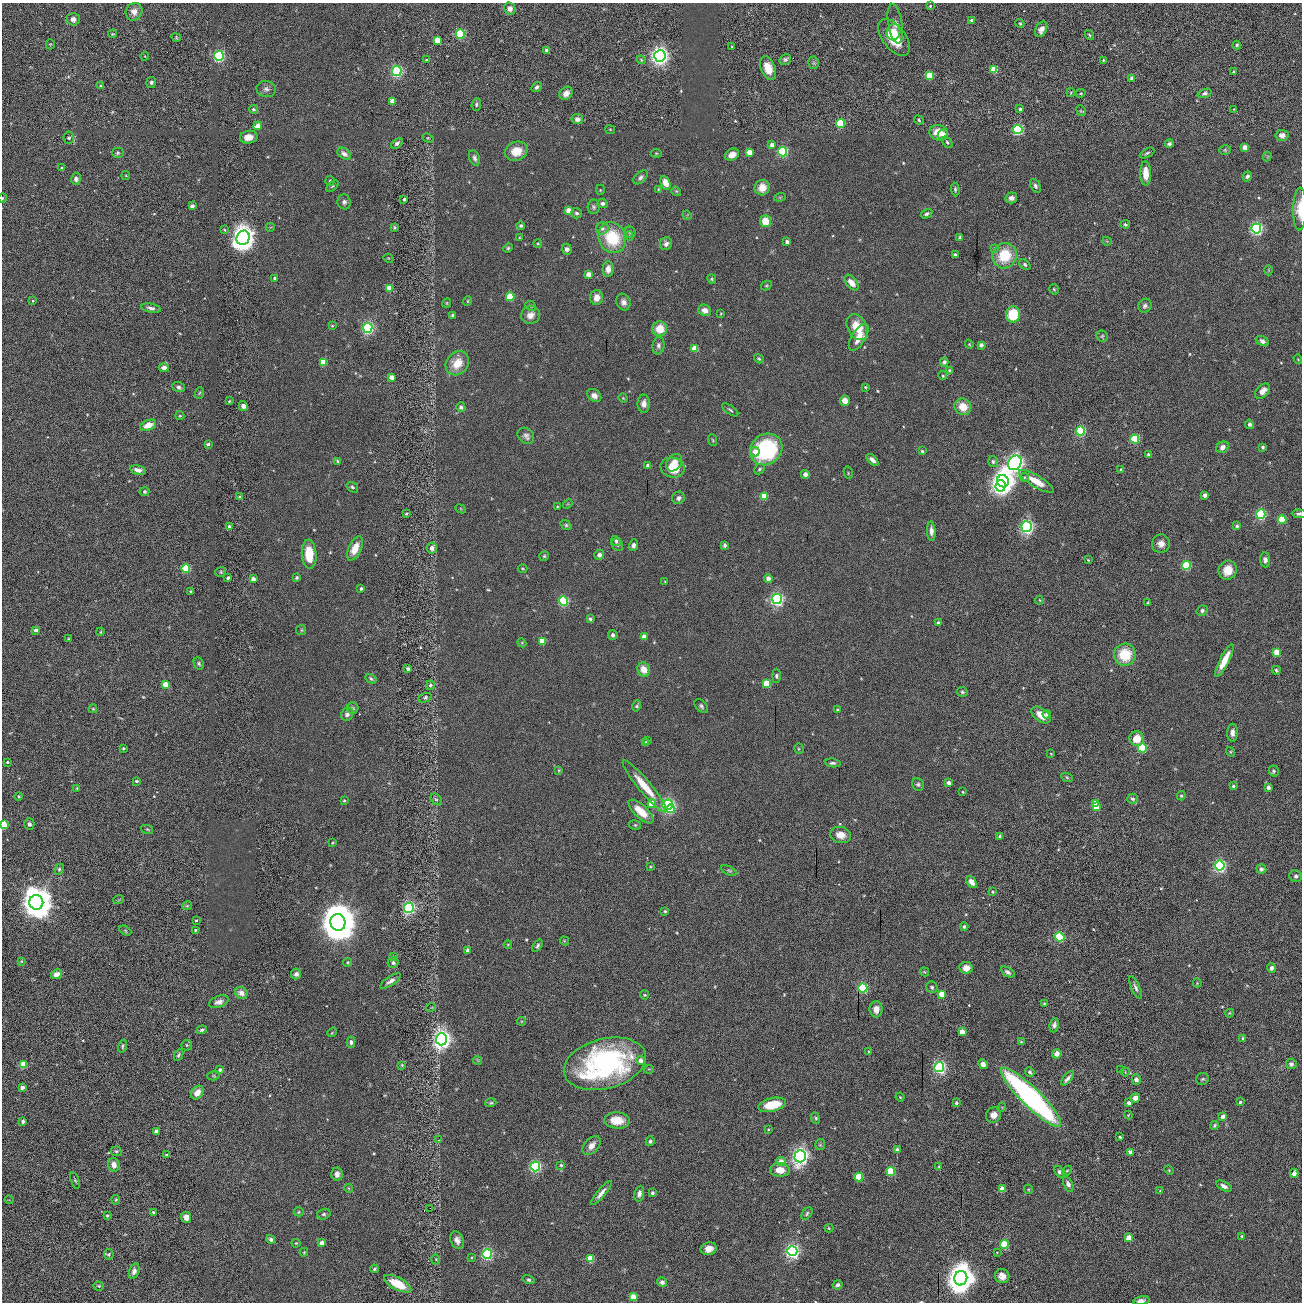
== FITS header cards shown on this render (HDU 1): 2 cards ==
NAXIS1  =                 2600 / length of original image axis
NAXIS2  =                 2600 / length of original image axis

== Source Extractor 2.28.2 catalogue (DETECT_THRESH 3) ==
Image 2600 x 2600 px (HDU 1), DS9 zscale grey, zoomed out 1/2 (1 PNG px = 2 x 2 image px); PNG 1304 x 1304 px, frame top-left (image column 1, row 2599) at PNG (2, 3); each listed source drawn as its Kron ellipse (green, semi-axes under 4 px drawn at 4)
Background 1.48e-13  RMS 4.0e-12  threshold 1.19e-11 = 3 sigma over >= 5 px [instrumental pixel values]
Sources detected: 794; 17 cannot appear on this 1/2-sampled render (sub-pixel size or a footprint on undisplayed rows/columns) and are neither listed nor drawn; of the other 777, the 500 brightest by FLUX_AUTO listed and drawn (277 fainter detections omitted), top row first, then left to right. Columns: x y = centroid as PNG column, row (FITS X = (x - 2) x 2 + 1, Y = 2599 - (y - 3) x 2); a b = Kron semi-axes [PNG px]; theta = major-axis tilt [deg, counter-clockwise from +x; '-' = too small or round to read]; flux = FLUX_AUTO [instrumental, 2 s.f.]
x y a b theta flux
930 6 4 3 - 1.2e-09
510 9 6 5 - 4.6e-09
134 12 9 8 - 6.6e-09
73 19 6 6 - 4.6e-09
971 20 4 4 - 1.8e-09
1020 23 4 4 - 1.2e-09
895 24 20 7 -80 6.7e-09
1041 29 8 5 64 5.1e-09
893 32 8 6 72 7.1e-09
112 34 4 3 - 9.4e-10
460 34 4 4 - 6.7e-08
1089 35 5 3 - 1.2e-09
894 37 21 11 -53 3.1e-08
176 38 5 4 - 1.2e-09
437 40 4 4 - 1.5e-08
50 44 5 4 - 1.0e-09
1237 45 4 4 - 1.4e-09
732 47 3 3 - 1.2e-09
547 50 3 3 - 2.7e-09
145 56 4 3 - 8.2e-10
219 56 5 4 - 1.6e-07
660 56 6 5 - 4.4e-07
426 60 4 3 - 1.1e-09
641 60 4 4 - 1.0e-09
785 60 6 5 - 2.0e-09
1103 60 3 3 - 1.1e-09
814 63 6 5 - 1.5e-09
768 68 12 7 -71 1.5e-08
994 70 4 4 - 2.6e-08
397 71 5 5 - 1.3e-07
1234 72 3 3 - 1.6e-09
930 75 4 4 - 2.5e-08
1132 78 3 3 - 4.1e-09
151 82 5 4 - 2.1e-09
101 86 3 3 - 1.8e-09
537 87 5 4 - 2.7e-09
266 89 10 8 -9 4.3e-09
566 93 7 6 - 6.8e-09
1071 93 4 3 - 8.7e-10
1081 93 5 4 - 1.1e-09
1205 93 7 4 19 2.7e-09
392 101 4 4 - 6.9e-09
476 104 7 4 84 2.0e-09
254 109 4 3 - 1.9e-09
1020 109 4 3 - 2.0e-09
1234 109 3 3 - 9.1e-10
1081 111 5 4 - 1.2e-09
577 119 6 5 - 3.8e-09
919 120 5 4 - 1.2e-09
841 123 4 4 - 4.8e-08
258 126 4 4 - 8.3e-09
1018 129 5 5 - 9.9e-08
610 130 5 4 - 1.0e-09
938 133 9 7 -17 1.7e-08
943 135 6 5 - 6.5e-09
1282 135 6 5 - 4.7e-09
249 137 9 6 9 9.3e-09
69 138 6 5 - 1.8e-09
428 138 6 3 -21 1.0e-09
947 142 6 4 -52 1.8e-09
397 143 7 4 36 2.5e-09
1169 144 4 4 - 1.9e-09
772 145 4 4 - 4.4e-09
1245 147 4 3 - 9.2e-09
1225 150 6 4 15 1.4e-09
516 151 12 9 21 1.5e-08
750 152 4 3 - 1.3e-08
783 152 5 4 - 9.1e-08
118 153 6 5 - 2.2e-09
656 153 5 3 - 9.6e-10
1147 153 8 3 28 1.8e-09
344 154 8 5 -36 4.0e-09
732 155 7 5 26 9.0e-09
1267 156 5 4 - 1.2e-09
474 158 8 5 -70 2.8e-09
62 168 4 3 - 1.1e-09
1146 173 12 5 -88 1.3e-08
126 176 4 4 - 9.1e-10
1247 176 5 4 - 3.0e-09
641 177 8 5 43 2.9e-09
76 179 6 4 76 3.3e-09
330 181 5 4 - 1.6e-09
665 183 7 4 -66 1.0e-08
332 186 7 4 40 1.5e-09
1035 186 7 4 -64 2.7e-09
762 188 8 7 - 1.0e-08
658 189 4 4 - 9.1e-10
955 189 7 3 -87 1.6e-09
600 190 5 3 - 1.0e-09
676 191 5 4 - 1.1e-09
780 197 6 3 19 1.0e-09
3 198 4 3 - 8.3e-10
1011 198 6 5 - 4.8e-09
404 199 3 3 - 2.4e-09
344 202 7 6 - 3.5e-09
603 203 5 4 - 3.1e-09
192 206 4 3 - 4.5e-09
593 207 7 6 - 2.1e-09
1300 209 21 6 89 1.4e-08
569 211 4 3 - 1.0e-08
576 213 5 5 - 3.0e-09
926 214 6 4 30 2.3e-09
687 215 5 2 - 9.2e-10
766 221 6 5 - 1.6e-08
1125 224 5 4 - 1.6e-09
521 225 4 4 - 2.0e-09
270 227 4 4 - 8.3e-10
394 228 3 3 - 2.1e-09
602 228 6 6 - 3.1e-09
1256 228 5 5 - 1.7e-07
225 230 4 4 - 1.0e-09
630 232 5 5 - 1.8e-09
629 236 5 4 - 1.1e-09
519 237 4 4 - 8.4e-10
960 237 3 3 - 1.8e-09
243 238 7 6 - 1.1e-06
612 238 16 13 -64 4.3e-08
1107 241 4 3 - 9.0e-10
787 242 3 3 - 3.4e-09
538 243 4 3 - 1.5e-09
666 244 6 6 - 3.7e-09
508 248 5 4 - 1.4e-09
994 248 4 3 - 8.4e-10
567 249 5 5 - 3.6e-09
955 255 4 3 - 3.1e-09
1005 256 13 12 - 3.2e-08
389 258 5 3 - 8.9e-10
1025 264 6 4 -41 1.8e-09
608 269 8 5 89 6.3e-09
1269 270 5 3 - 8.9e-10
588 274 3 3 - 6.3e-09
275 278 3 3 - 1.7e-09
712 279 5 4 - 1.1e-09
851 283 9 5 -53 8.3e-09
766 286 5 4 - 1.3e-09
390 288 4 4 - 1.7e-08
1054 289 5 4 - 1.3e-09
510 297 4 4 - 3.4e-08
596 297 7 6 - 8.1e-09
33 301 3 3 - 1.0e-09
467 301 5 4 - 1.1e-09
623 302 8 7 - 4.6e-09
447 303 5 4 - 8.6e-10
531 306 5 4 - 1.2e-09
1145 306 7 6 - 2.8e-09
151 308 10 4 -10 3.4e-09
705 310 6 5 - 6.5e-09
721 314 4 3 - 8.7e-10
1013 314 8 7 - 3.6e-08
453 315 4 4 - 1.8e-09
531 315 9 9 - 7.0e-09
332 326 3 3 - 8.8e-10
857 327 14 9 -62 2.0e-08
368 328 5 4 - 1.8e-07
660 329 7 7 - 1.5e-08
1102 336 6 5 - 1.5e-09
859 337 15 7 59 1.3e-08
1262 341 7 4 -28 3.4e-09
969 344 4 3 - 8.5e-10
981 345 3 3 - 4.0e-09
659 346 9 6 85 3.3e-09
695 349 4 4 - 1.6e-08
759 359 5 3 - 1.4e-09
1298 359 5 3 - 8.6e-10
323 362 4 4 - 2.8e-08
944 362 4 4 - 2.5e-09
457 363 13 11 48 1.9e-08
164 368 5 4 - 4.8e-09
950 371 4 3 - 3.2e-09
943 375 4 4 - 1.1e-09
392 377 4 4 - 5.0e-09
179 387 6 5 - 2.3e-09
865 387 3 3 - 9.7e-10
1262 391 9 5 46 7.4e-09
199 393 6 4 70 1.3e-09
594 395 7 5 -33 5.2e-09
623 398 4 3 - 8.9e-10
229 401 3 3 - 1.0e-09
845 401 5 5 - 9.3e-09
644 404 9 6 -89 5.6e-09
243 406 5 4 - 3.7e-09
461 407 5 4 - 2.9e-09
963 407 8 8 - 1.5e-08
730 410 9 3 -36 1.6e-09
180 415 4 4 - 9.8e-10
1249 424 5 4 - 2.2e-09
148 425 8 5 21 1.3e-08
1080 431 4 4 - 7.9e-08
526 436 9 7 -43 3.7e-09
1135 439 4 4 - 5.6e-08
713 440 6 4 -70 1.2e-09
208 444 3 3 - 2.5e-09
1223 447 7 5 30 4.5e-09
1263 447 4 3 - 2.0e-09
766 449 17 15 39 1.0e-07
922 451 3 3 - 1.8e-09
755 452 5 4 - 5.9e-09
1148 454 4 4 - 2.3e-09
872 460 7 4 -44 5.2e-09
338 461 4 4 - 1.4e-09
993 462 6 4 -77 2.0e-09
674 463 9 7 56 9.4e-09
1015 463 8 6 56 4.7e-07
648 466 3 3 - 3.9e-09
673 468 12 10 -13 2.3e-08
759 469 6 4 46 1.8e-09
138 470 8 4 -14 5.3e-09
1121 470 4 3 - 3.0e-09
848 473 6 3 -77 1.1e-09
805 474 4 4 - 2.8e-09
1024 477 5 4 - 1.4e-09
1003 481 6 6 - 9.5e-07
1036 481 20 6 -31 1.5e-08
1001 486 6 5 - 1.3e-07
352 487 6 4 -36 2.0e-09
144 491 5 4 - 2.0e-09
1205 495 3 3 - 4.5e-09
764 496 4 4 - 2.8e-08
239 497 3 3 - 1.5e-09
678 498 6 6 - 2.8e-09
568 504 5 3 - 8.9e-10
557 507 4 3 - 8.7e-10
460 509 5 4 - 1.0e-09
407 513 4 3 - 1.5e-09
1261 514 5 4 - 1.0e-07
1299 514 7 4 -2 2.0e-09
1282 520 4 4 - 3.9e-08
566 525 6 4 -35 1.6e-09
1237 526 4 4 - 1.7e-09
229 527 3 3 - 3.0e-09
1027 527 5 5 - 2.3e-07
931 531 10 4 -87 4.6e-09
616 541 5 4 - 2.0e-09
1161 544 9 9 - 6.9e-09
617 545 6 5 - 2.0e-09
634 545 6 4 70 3.7e-09
725 545 3 3 - 2.9e-09
355 548 13 6 65 1.2e-08
432 548 5 5 - 5.2e-09
309 554 14 7 -87 2.3e-08
599 555 5 4 - 3.5e-09
544 556 5 4 - 1.4e-09
1088 560 4 3 - 1.1e-09
1265 560 7 5 -85 3.2e-09
1186 565 4 4 - 6.4e-08
186 568 4 4 - 5.8e-08
523 568 5 3 - 1.1e-09
1228 570 10 9 - 1.3e-08
221 572 5 5 - 1.4e-09
228 578 3 3 - 2.7e-09
297 578 3 3 - 2.0e-09
768 578 4 3 - 5.1e-09
253 579 3 3 - 5.2e-09
665 581 3 3 - 9.8e-10
361 588 3 3 - 2.2e-09
191 592 3 3 - 1.5e-09
777 599 5 5 - 2.0e-07
1039 600 4 3 - 8.7e-10
563 601 4 4 - 8.2e-08
1148 603 3 3 - 1.7e-09
1202 611 6 5 - 2.5e-09
590 619 4 3 - 2.3e-09
938 622 3 3 - 1.6e-09
36 630 3 3 - 3.6e-09
301 630 5 5 - 1.4e-09
101 632 4 4 - 1.0e-09
613 635 5 4 - 2.4e-09
644 637 4 3 - 8.1e-09
69 639 4 3 - 8.6e-10
542 641 4 4 - 1.8e-08
522 643 4 4 - 9.7e-10
1277 652 4 4 - 1.8e-08
1125 655 11 11 - 3.3e-08
1224 660 18 4 63 1.6e-08
199 663 6 4 -64 1.7e-09
408 669 4 3 - 2.0e-09
644 669 7 6 - 1.2e-08
1276 670 4 4 - 2.0e-09
776 676 7 4 90 2.1e-09
371 679 6 4 -32 1.6e-09
767 683 4 4 - 3.0e-08
165 684 3 3 - 1.2e-08
430 685 5 4 - 2.4e-09
962 692 5 5 - 1.6e-09
425 698 7 4 22 1.8e-09
637 706 6 3 74 1.6e-09
701 706 8 5 -45 2.2e-09
353 708 6 5 - 1.7e-09
93 709 4 4 - 1.0e-09
837 710 3 3 - 1.3e-09
347 714 7 6 - 3.1e-09
1047 714 4 4 - 1.8e-09
1041 715 11 6 -38 1.2e-08
1232 733 9 5 88 5.0e-09
1137 739 7 7 - 1.4e-08
648 740 4 3 - 8.9e-10
645 742 4 3 - 1.1e-09
123 748 4 3 - 1.4e-09
1142 748 4 4 - 5.7e-08
799 749 5 4 - 1.1e-09
1230 752 5 3 - 9.5e-10
1051 754 4 3 - 8.2e-10
7 762 3 3 - 1.5e-09
833 763 8 4 -7 2.4e-09
558 770 4 3 - 1.0e-09
1274 771 5 5 - 2.2e-09
1067 777 6 4 -25 1.3e-09
136 781 4 3 - 1.5e-09
949 783 4 3 - 4.7e-09
918 784 6 5 - 2.0e-09
645 786 33 6 -50 2.5e-08
1233 786 3 3 - 1.8e-09
1268 787 4 3 - 4.5e-09
77 788 4 3 - 9.2e-10
963 792 3 3 - 9.8e-10
18 796 4 3 - 1.0e-09
1181 796 5 4 - 1.4e-09
436 799 7 4 -44 1.7e-09
1133 799 5 5 - 2.1e-09
344 800 3 3 - 1.2e-09
1095 803 4 3 - 1.5e-08
652 804 4 4 - 2.0e-08
668 805 5 5 - 1.8e-07
1096 807 4 4 - 2.1e-08
670 809 4 4 - 4.6e-08
641 811 16 6 -43 1.7e-08
29 824 5 5 - 2.9e-09
3 825 4 3 - 4.2e-08
635 825 6 4 -13 1.3e-09
147 829 6 3 -11 1.0e-09
841 835 10 8 -14 9.1e-09
1000 836 3 3 - 2.9e-09
332 842 4 3 - 9.4e-10
651 866 3 3 - 9.0e-10
1220 866 5 5 - 1.7e-07
59 869 6 4 65 1.8e-09
1261 869 5 4 - 2.3e-09
729 871 8 4 -25 1.5e-09
1296 876 6 5 - 2.8e-09
972 882 7 4 -51 7.5e-09
992 892 3 3 - 1.2e-09
119 900 5 4 - 1.1e-09
36 902 7 7 - 2.6e-06
187 906 5 4 - 1.2e-09
409 908 5 5 - 2.0e-07
665 911 3 3 - 1.5e-09
196 920 3 3 - 1.3e-09
338 922 8 7 - 3.8e-06
964 926 4 4 - 1.5e-09
195 930 3 3 - 9.5e-10
125 931 6 4 -28 1.3e-09
1060 937 4 4 - 6.9e-08
564 941 5 3 - 9.6e-10
508 945 4 4 - 9.5e-10
538 946 7 4 56 2.1e-09
468 951 3 3 - 5.6e-09
393 956 4 4 - 9.4e-10
21 961 4 3 - 8.4e-10
347 962 4 4 - 1.1e-09
393 962 5 5 - 2.5e-09
966 968 7 5 -10 8.0e-09
1271 968 5 4 - 3.0e-09
924 972 5 4 - 1.2e-09
1008 972 8 4 -31 2.7e-09
57 974 6 4 28 6.1e-09
296 974 5 5 - 3.9e-09
390 981 12 4 34 4.5e-09
1197 983 4 3 - 8.6e-10
932 987 6 5 - 2.1e-09
863 988 4 4 - 8.0e-08
1136 988 12 4 -67 3.2e-09
241 993 6 5 - 6.2e-09
942 994 4 3 - 1.3e-08
645 995 4 4 - 1.2e-09
219 1002 10 5 20 4.5e-09
1044 1004 3 3 - 8.7e-10
431 1007 5 4 - 9.0e-10
876 1009 8 6 -90 7.2e-09
1230 1013 4 3 - 9.7e-10
522 1021 4 3 - 8.5e-10
1054 1025 7 4 83 3.1e-09
202 1030 5 4 - 1.8e-09
332 1032 5 3 - 8.4e-10
962 1032 4 3 - 1.1e-08
1243 1038 4 3 - 1.3e-09
441 1039 6 5 - 5.0e-07
351 1042 5 4 - 2.7e-09
1021 1042 3 3 - 9.1e-10
187 1045 5 5 - 1.4e-09
123 1046 7 4 73 1.5e-09
869 1051 3 3 - 1.0e-09
1057 1054 5 4 - 4.6e-09
179 1055 6 3 65 1.5e-09
478 1061 4 3 - 1.0e-09
641 1061 4 4 - 5.0e-09
605 1064 42 25 15 2.0e-07
983 1064 5 4 - 3.9e-09
1291 1064 5 5 - 2.9e-09
23 1065 4 4 - 2.0e-08
402 1065 4 3 - 9.1e-10
939 1067 5 5 - 1.9e-07
649 1069 5 3 - 8.6e-10
220 1070 4 3 - 1.7e-09
1121 1070 3 3 - 8.7e-10
1030 1072 5 3 - 2.9e-09
1125 1072 4 4 - 1.1e-09
214 1076 6 4 17 1.2e-09
1068 1078 8 3 50 3.3e-09
1136 1079 5 4 - 3.6e-09
1202 1079 7 6 - 2.0e-09
22 1087 3 3 - 4.0e-09
197 1093 7 5 55 9.5e-09
900 1097 4 3 - 9.0e-10
1031 1097 41 9 -44 2.9e-07
1135 1098 5 4 - 6.7e-09
1240 1102 3 3 - 1.5e-09
491 1103 5 4 - 1.3e-09
956 1103 3 3 - 2.1e-09
1129 1103 4 3 - 5.2e-09
772 1105 14 6 13 2.5e-08
1002 1107 5 3 - 1.2e-09
993 1115 8 7 - 7.5e-09
1128 1115 4 4 - 8.9e-10
1223 1116 4 4 - 5.2e-09
816 1118 6 4 -71 1.5e-09
617 1120 13 8 -4 1.6e-08
23 1121 3 3 - 2.9e-09
1215 1125 4 4 - 1.6e-09
768 1129 3 3 - 1.0e-09
156 1131 3 3 - 3.6e-09
1120 1137 3 3 - 1.2e-09
438 1140 2 1 - 9.2e-10
650 1141 5 4 - 2.1e-09
820 1144 5 5 - 1.4e-09
592 1146 11 7 47 8.5e-09
897 1149 3 3 - 1.7e-09
116 1151 5 5 - 1.7e-09
1131 1152 3 3 - 4.1e-09
166 1155 4 3 - 1.0e-09
800 1156 6 5 - 4.0e-07
781 1161 5 4 - 7.1e-09
114 1165 7 5 -73 7.3e-09
561 1165 3 3 - 1.4e-09
535 1166 5 5 - 1.4e-07
939 1166 3 3 - 1.3e-09
780 1170 10 7 -3 9.9e-09
1169 1170 5 4 - 1.0e-09
891 1171 4 4 - 4.4e-08
1067 1171 5 4 - 1.0e-09
1060 1172 6 4 -55 2.9e-09
1294 1173 4 3 - 7.4e-09
337 1174 6 5 - 3.8e-09
859 1177 4 4 - 3.5e-08
75 1180 8 3 -72 1.5e-09
1068 1184 8 4 -66 4.1e-09
1224 1186 9 4 -28 3.8e-09
349 1188 4 4 - 1.0e-09
1002 1189 4 4 - 9.0e-09
1028 1189 4 4 - 1.1e-09
1160 1191 4 3 - 9.1e-10
601 1193 15 4 50 5.0e-09
652 1193 3 3 - 2.5e-09
639 1194 8 5 80 4.4e-09
9 1200 4 4 - 9.3e-10
116 1200 5 4 - 1.1e-09
430 1208 3 2 - 8.3e-10
153 1212 4 3 - 1.1e-09
299 1212 5 4 - 1.2e-09
807 1213 7 4 52 1.9e-09
324 1214 7 5 16 2.1e-09
107 1215 3 2 - 1.4e-09
186 1217 6 5 - 6.5e-09
829 1228 4 3 - 8.8e-10
1242 1236 3 3 - 1.1e-09
1129 1238 4 4 - 1.7e-08
271 1239 4 3 - 3.1e-09
457 1240 9 6 -65 5.1e-09
296 1243 4 3 - 1.1e-09
322 1243 3 3 - 7.1e-09
1004 1244 4 4 - 4.9e-08
709 1249 8 6 11 8.3e-09
792 1251 5 5 - 2.5e-07
304 1252 4 3 - 9.3e-10
997 1252 3 3 - 8.6e-10
109 1254 5 4 - 1.9e-09
487 1254 5 4 - 1.4e-07
471 1257 3 3 - 9.7e-10
436 1259 5 4 - 1.1e-09
590 1259 4 4 - 2.8e-08
374 1269 4 4 - 1.3e-09
134 1271 8 5 73 3.5e-09
1002 1276 7 7 - 6.7e-09
961 1278 7 6 - 1.7e-06
529 1280 6 4 -16 1.8e-09
662 1282 5 4 - 3.3e-09
398 1284 15 6 -27 2.1e-08
838 1285 5 4 - 2.4e-09
99 1286 5 4 - 1.4e-09
633 1297 3 3 - 1.2e-08
1141 1301 8 4 10 3.6e-09
At the frame edge (FLAGS 8, measured only in part): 5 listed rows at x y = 3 198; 1300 209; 1299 514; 3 825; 1141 1301
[277 fainter detections neither listed nor drawn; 17 sub-pixel or undisplayed-footprint detections neither listed nor drawn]